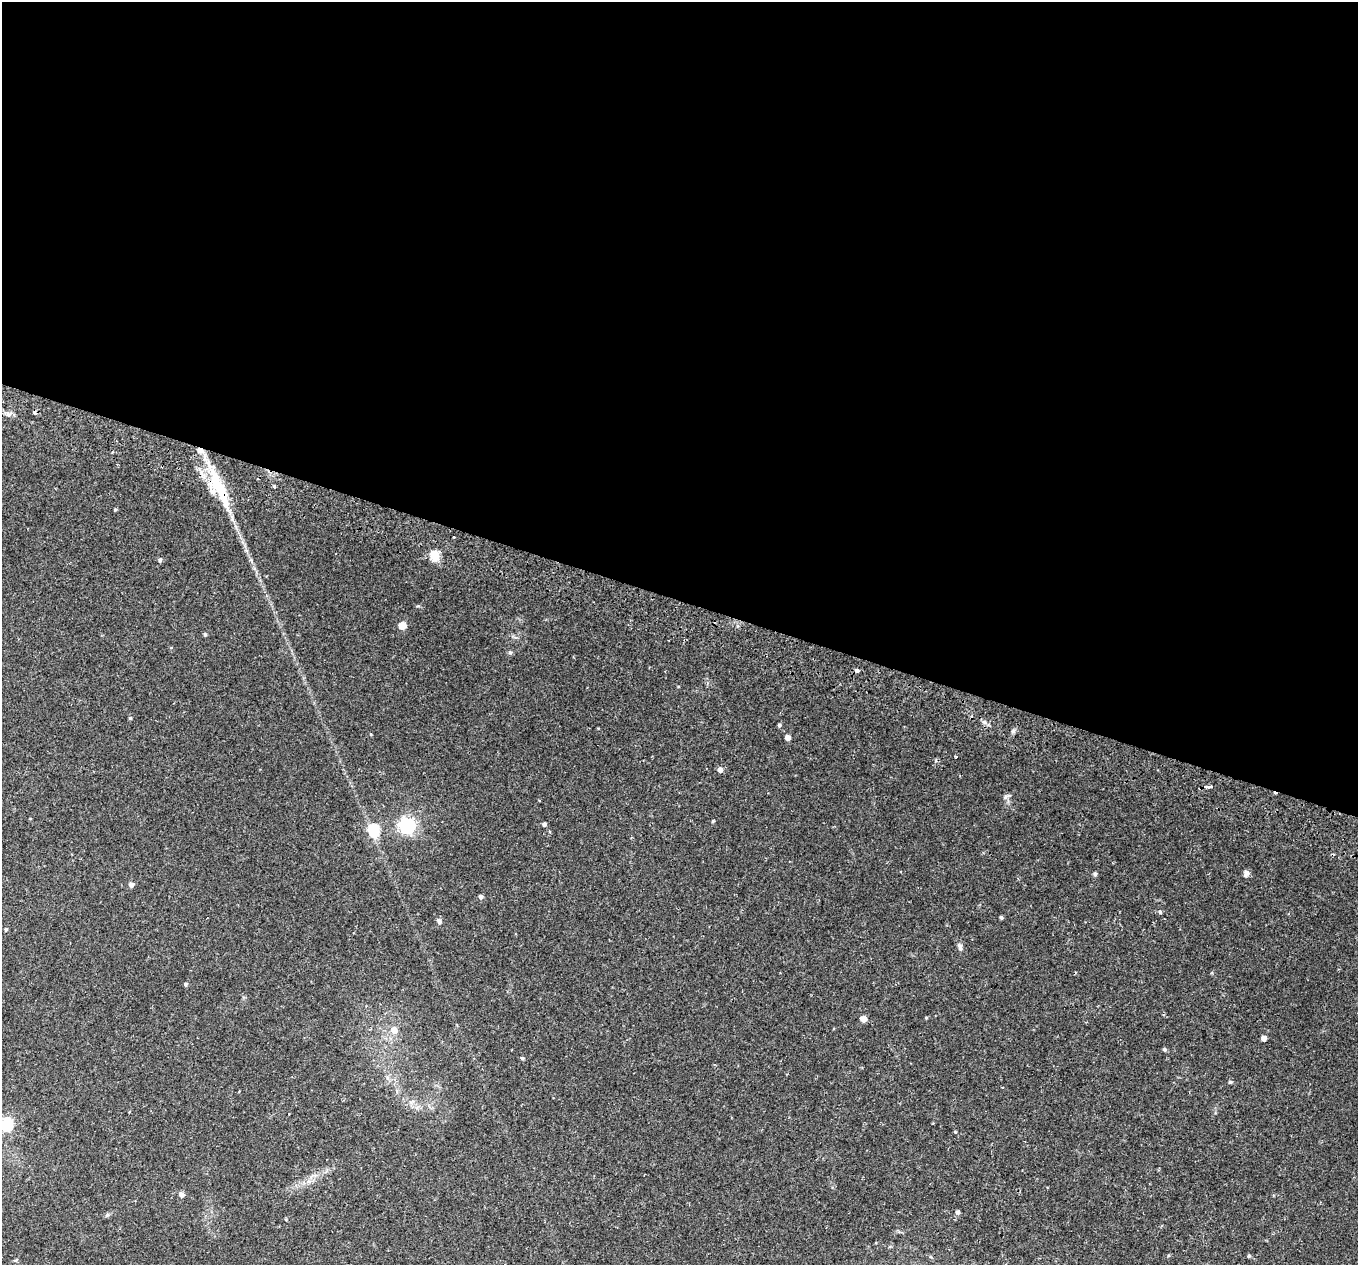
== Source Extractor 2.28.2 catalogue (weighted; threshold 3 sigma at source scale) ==
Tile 3 of 4 x 4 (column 3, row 1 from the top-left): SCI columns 2787-4142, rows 4144-5406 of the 5565 x 5701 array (HDU 1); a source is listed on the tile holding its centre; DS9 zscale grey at full resolution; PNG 1360 x 1267 px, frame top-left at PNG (2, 2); no overlay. Shown black and unused: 47% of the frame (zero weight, under 2 of 3 exposures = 5% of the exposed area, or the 3 px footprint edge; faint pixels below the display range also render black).
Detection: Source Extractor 2.28.2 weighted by HDU 2 'WHT'; one run over the whole footprint, this tile lists its part. Background 0.0416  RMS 0.0036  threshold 0.0162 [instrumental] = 3 sigma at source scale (4.5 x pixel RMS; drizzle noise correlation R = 1.50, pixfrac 1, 0.0396/0.0396 arcsec/px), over >= 5 px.
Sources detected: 52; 6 cosmic-ray / hot-pixel residue — not listed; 2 inside a brighter listed object's ellipse — not listed separately; the other 44 listed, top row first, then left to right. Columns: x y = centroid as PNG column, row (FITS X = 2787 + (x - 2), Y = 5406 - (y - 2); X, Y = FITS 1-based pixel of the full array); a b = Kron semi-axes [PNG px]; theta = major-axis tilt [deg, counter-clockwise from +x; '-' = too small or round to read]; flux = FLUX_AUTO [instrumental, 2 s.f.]
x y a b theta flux
217 486 47 16 -64 18
274 486 4 4 - 0.39
115 509 4 4 - 0.37
435 555 5 5 - 18
160 560 5 4 - 0.79
402 625 6 5 - 6
205 634 4 4 - 0.61
510 652 6 5 - 0.55
130 718 4 4 - 0.41
984 722 8 5 -45 0.91
779 725 4 4 - 0.57
1013 731 6 4 19 0.59
371 734 4 3 - 0.28
788 737 4 4 - 2.2
720 770 5 5 - 1.7
1207 786 4 3 - 1.3
1211 787 4 3 - 0.96
1006 797 11 4 32 0.81
713 821 4 3 - 0.39
544 824 4 4 - 0.84
407 826 7 6 - 100
374 830 6 6 - 31
1246 873 8 6 66 1.3
1095 874 4 4 - 0.79
131 884 5 5 - 1.4
481 897 5 5 - 0.93
1160 912 5 4 - 0.58
1001 917 4 3 - 0.59
439 921 8 6 -63 0.86
6 929 4 4 - 0.56
960 947 11 6 -69 1.1
186 984 4 4 - 0.61
926 1018 4 4 - 0.33
864 1019 5 5 - 3.7
394 1030 6 6 - 3.2
1264 1038 5 4 - 1.7
1164 1049 5 5 - 0.61
522 1058 5 4 - 0.53
1230 1082 5 4 - 0.56
289 1114 2 2 - 0.2
7 1124 6 6 - 36
955 1132 4 4 - 0.3
181 1194 6 5 - 1.4
958 1212 5 4 - 0.87
Overlapping masked pixels (flux is a lower limit): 1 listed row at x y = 217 486
Isophote crosses this tile's border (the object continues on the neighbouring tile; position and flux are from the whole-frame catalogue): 1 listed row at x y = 7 1124
Unlisted compact peaks at least as high as the median listed source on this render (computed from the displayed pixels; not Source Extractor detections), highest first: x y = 1249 1256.